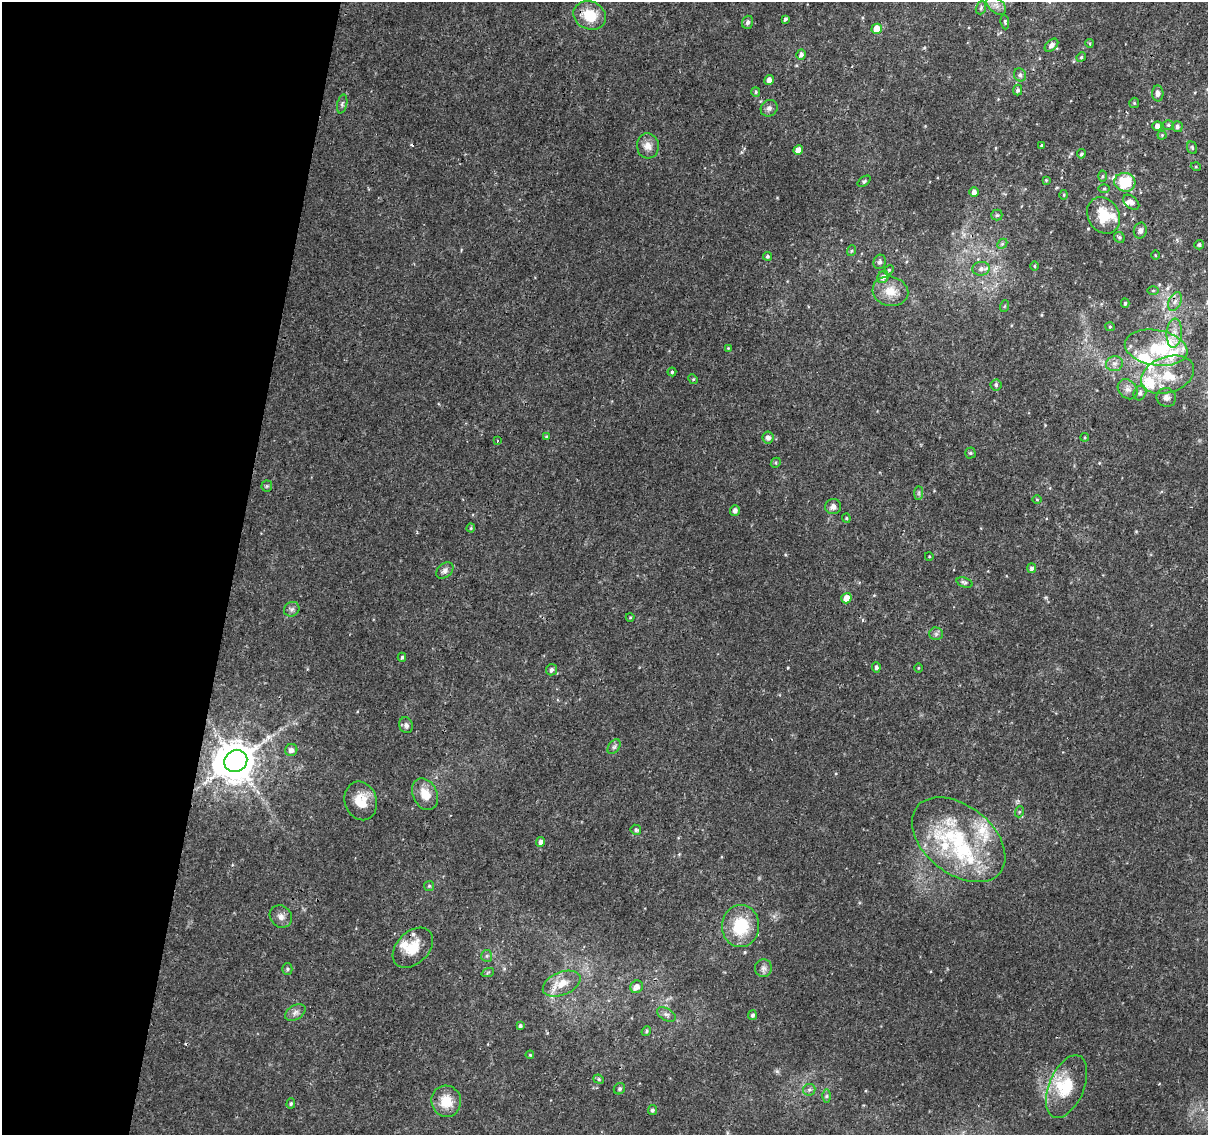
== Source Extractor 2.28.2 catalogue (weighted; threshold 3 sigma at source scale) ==
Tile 9 of 4 x 4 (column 1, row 3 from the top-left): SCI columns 6-1211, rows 1396-2528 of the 4843 x 5116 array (HDU 1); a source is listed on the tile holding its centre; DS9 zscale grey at full resolution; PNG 1210 x 1137 px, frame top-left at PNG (2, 2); each listed source drawn as its Kron ellipse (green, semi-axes under 4 px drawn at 4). Shown black and unused: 19% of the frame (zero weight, under 2 of 3 exposures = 2% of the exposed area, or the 3 px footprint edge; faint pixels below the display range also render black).
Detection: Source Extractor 2.28.2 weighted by HDU 2 'WHT'; one run over the whole footprint, this tile lists its part. Background 0.0111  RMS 0.0038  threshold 0.017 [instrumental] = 3 sigma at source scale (4.5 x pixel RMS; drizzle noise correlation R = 1.50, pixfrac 1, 0.0396/0.0396 arcsec/px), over >= 5 px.
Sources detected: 146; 1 inside a brighter object's white glare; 3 cosmic-ray / hot-pixel residue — neither listed nor drawn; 15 inside a brighter listed object's ellipse — not listed separately; the other 127 listed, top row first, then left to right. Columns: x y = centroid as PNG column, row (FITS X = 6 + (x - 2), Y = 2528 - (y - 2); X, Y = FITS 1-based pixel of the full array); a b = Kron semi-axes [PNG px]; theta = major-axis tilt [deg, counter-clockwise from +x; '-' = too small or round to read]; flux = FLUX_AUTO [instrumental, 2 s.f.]
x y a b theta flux
996 5 12 7 -40 2.2
981 8 7 5 70 0.64
590 15 17 14 -24 9.6
785 19 4 3 - 0.7
747 22 7 5 70 0.98
1005 22 7 4 -83 0.51
877 29 5 5 - 6.1
1089 43 4 3 - 0.79
1051 45 8 5 41 1.4
801 55 5 4 - 1.3
1081 57 5 4 - 0.56
1020 75 6 6 - 0.97
769 80 5 4 - 1.9
1018 90 5 4 - 0.83
756 92 5 4 - 0.56
1158 93 8 5 -87 1.7
1134 103 5 5 - 0.45
342 104 9 5 77 0.78
769 108 9 8 - 1.2
1168 125 5 5 - 0.62
1157 126 5 4 - 2
1177 127 5 5 - 0.95
1162 135 4 4 - 0.5
648 146 13 11 -84 3
1041 146 3 3 - 0.48
1192 148 6 4 -69 0.56
798 150 5 4 - 2.9
1081 154 4 4 - 0.61
1196 167 5 3 - 0.36
1102 176 5 3 - 0.42
1046 180 4 3 - 0.31
864 181 7 4 37 0.56
1125 182 10 9 - 16
1104 189 6 4 1 0.48
974 192 5 4 - 1.7
1064 195 5 3 - 0.37
1131 202 9 6 -40 1.8
997 215 5 5 - 0.62
1104 215 19 15 -59 9.9
1140 230 8 6 76 1.5
1119 237 6 5 - 0.72
1002 244 6 4 44 0.57
1199 245 5 4 - 0.71
851 251 5 3 - 0.45
1155 255 5 3 - 0.35
767 256 4 4 - 0.64
880 262 7 6 - 1.1
1035 266 5 3 - 0.37
981 269 9 7 6 1.6
889 270 5 4 - 0.45
883 277 6 5 - 1.7
890 291 18 14 -13 5.7
1153 291 6 4 1 0.4
1175 301 10 6 62 1.5
1125 303 4 4 - 0.54
1005 306 6 4 70 0.47
1110 327 5 4 - 0.39
1174 333 14 8 85 3.2
728 348 4 4 - 0.29
1156 348 31 17 -9 18
1115 364 9 7 16 1.7
672 372 4 4 - 0.51
1168 375 27 18 19 12
693 379 5 4 - 0.37
996 385 5 5 - 0.68
1128 389 11 9 -47 2
1140 393 7 6 - 1.1
1166 397 10 9 - 1.7
546 437 4 3 - 0.62
768 437 6 5 - 1.7
1085 437 4 3 - 0.36
497 441 3 2 - 0.4
970 453 5 5 - 0.61
776 463 5 4 - 0.5
267 486 5 5 - 0.55
919 493 7 4 89 0.68
1037 499 4 3 - 0.32
833 507 8 7 - 1.7
735 510 5 5 - 1.4
846 518 4 4 - 0.39
471 528 4 4 - 0.4
929 556 4 3 - 0.29
1032 568 5 4 - 1.2
445 570 10 7 39 1.5
965 582 8 5 -19 0.74
846 598 5 5 - 4.4
292 609 8 7 - 1.1
630 617 4 4 - 0.34
936 634 6 6 - 0.91
402 657 4 3 - 0.55
876 667 5 4 - 0.93
918 668 4 3 - 0.32
552 670 6 5 - 1.1
406 725 8 6 -74 1.1
614 747 8 5 54 0.87
291 750 6 6 - 1.6
236 761 12 10 33 1200
425 794 16 12 -64 5.7
361 801 19 16 -73 6.7
1019 812 5 3 - 0.37
636 830 5 5 - 0.67
959 840 53 34 -38 42
541 842 5 4 - 1.4
429 886 5 5 - 0.49
281 917 12 10 -48 2.3
741 926 21 18 86 15
413 948 23 16 44 7.5
487 956 6 5 - 0.75
763 968 8 8 - 1.4
287 969 5 5 - 0.56
488 972 6 4 20 0.48
562 984 20 11 22 5.7
637 987 6 6 - 2
295 1012 11 7 31 1.6
666 1014 10 6 -29 1.2
752 1015 5 4 - 0.76
520 1026 4 3 - 0.79
646 1031 5 4 - 0.61
530 1055 4 3 - 0.33
599 1079 5 4 - 0.56
1067 1087 33 17 67 13
619 1089 6 5 - 0.64
809 1090 6 5 - 0.75
826 1096 6 4 89 0.62
446 1101 16 15 - 7.4
291 1103 5 4 - 0.56
652 1110 5 4 - 0.81
Overlapping masked pixels (flux is a lower limit): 1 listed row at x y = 1175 301